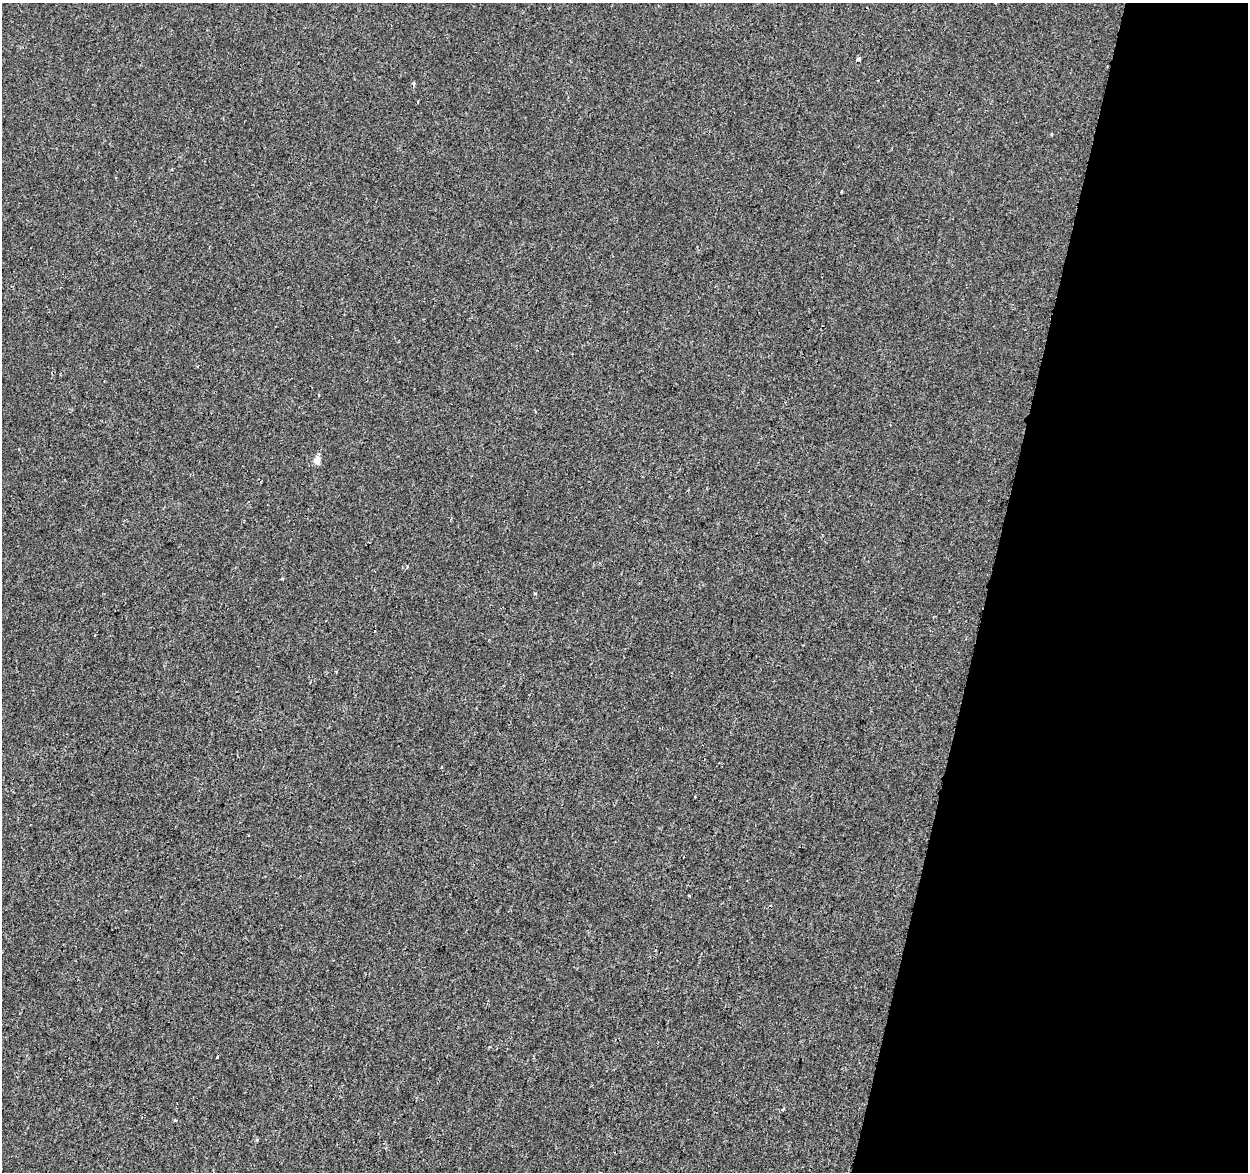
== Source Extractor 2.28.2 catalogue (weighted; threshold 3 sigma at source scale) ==
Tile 8 of 4 x 4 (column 4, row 2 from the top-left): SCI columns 3759-5004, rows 2679-3848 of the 5018 x 5298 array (HDU 1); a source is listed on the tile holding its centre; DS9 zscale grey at full resolution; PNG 1250 x 1174 px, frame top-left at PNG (2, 3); no overlay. Shown black and unused: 21% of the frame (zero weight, under 2 of 3 exposures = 3% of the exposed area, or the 3 px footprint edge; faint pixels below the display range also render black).
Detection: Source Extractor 2.28.2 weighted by HDU 2 'WHT'; one run over the whole footprint, this tile lists its part. Background -7.21e-05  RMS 0.0029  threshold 0.0129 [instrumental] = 3 sigma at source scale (4.5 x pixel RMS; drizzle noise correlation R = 1.50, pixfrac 1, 0.0396/0.0396 arcsec/px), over >= 5 px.
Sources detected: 13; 1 cosmic-ray / hot-pixel residue — not listed; the other 12 listed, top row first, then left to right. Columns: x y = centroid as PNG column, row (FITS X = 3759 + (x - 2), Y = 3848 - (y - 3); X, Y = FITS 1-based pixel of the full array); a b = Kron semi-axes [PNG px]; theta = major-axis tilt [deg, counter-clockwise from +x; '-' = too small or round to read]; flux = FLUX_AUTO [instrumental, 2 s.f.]
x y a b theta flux
858 59 4 3 - 1.4
413 83 5 3 - 0.34
1052 134 3 3 - 0.28
841 192 3 2 - 0.26
317 460 5 4 - 4.1
535 594 3 3 - 0.32
441 767 3 2 - 0.4
695 797 3 2 - 0.38
689 895 3 2 - 0.29
217 1057 3 3 - 0.49
783 1109 4 3 - 0.3
175 1121 4 3 - 0.43
Unlisted compact peaks at least as high as the median listed source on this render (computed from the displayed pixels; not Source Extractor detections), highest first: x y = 257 1140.